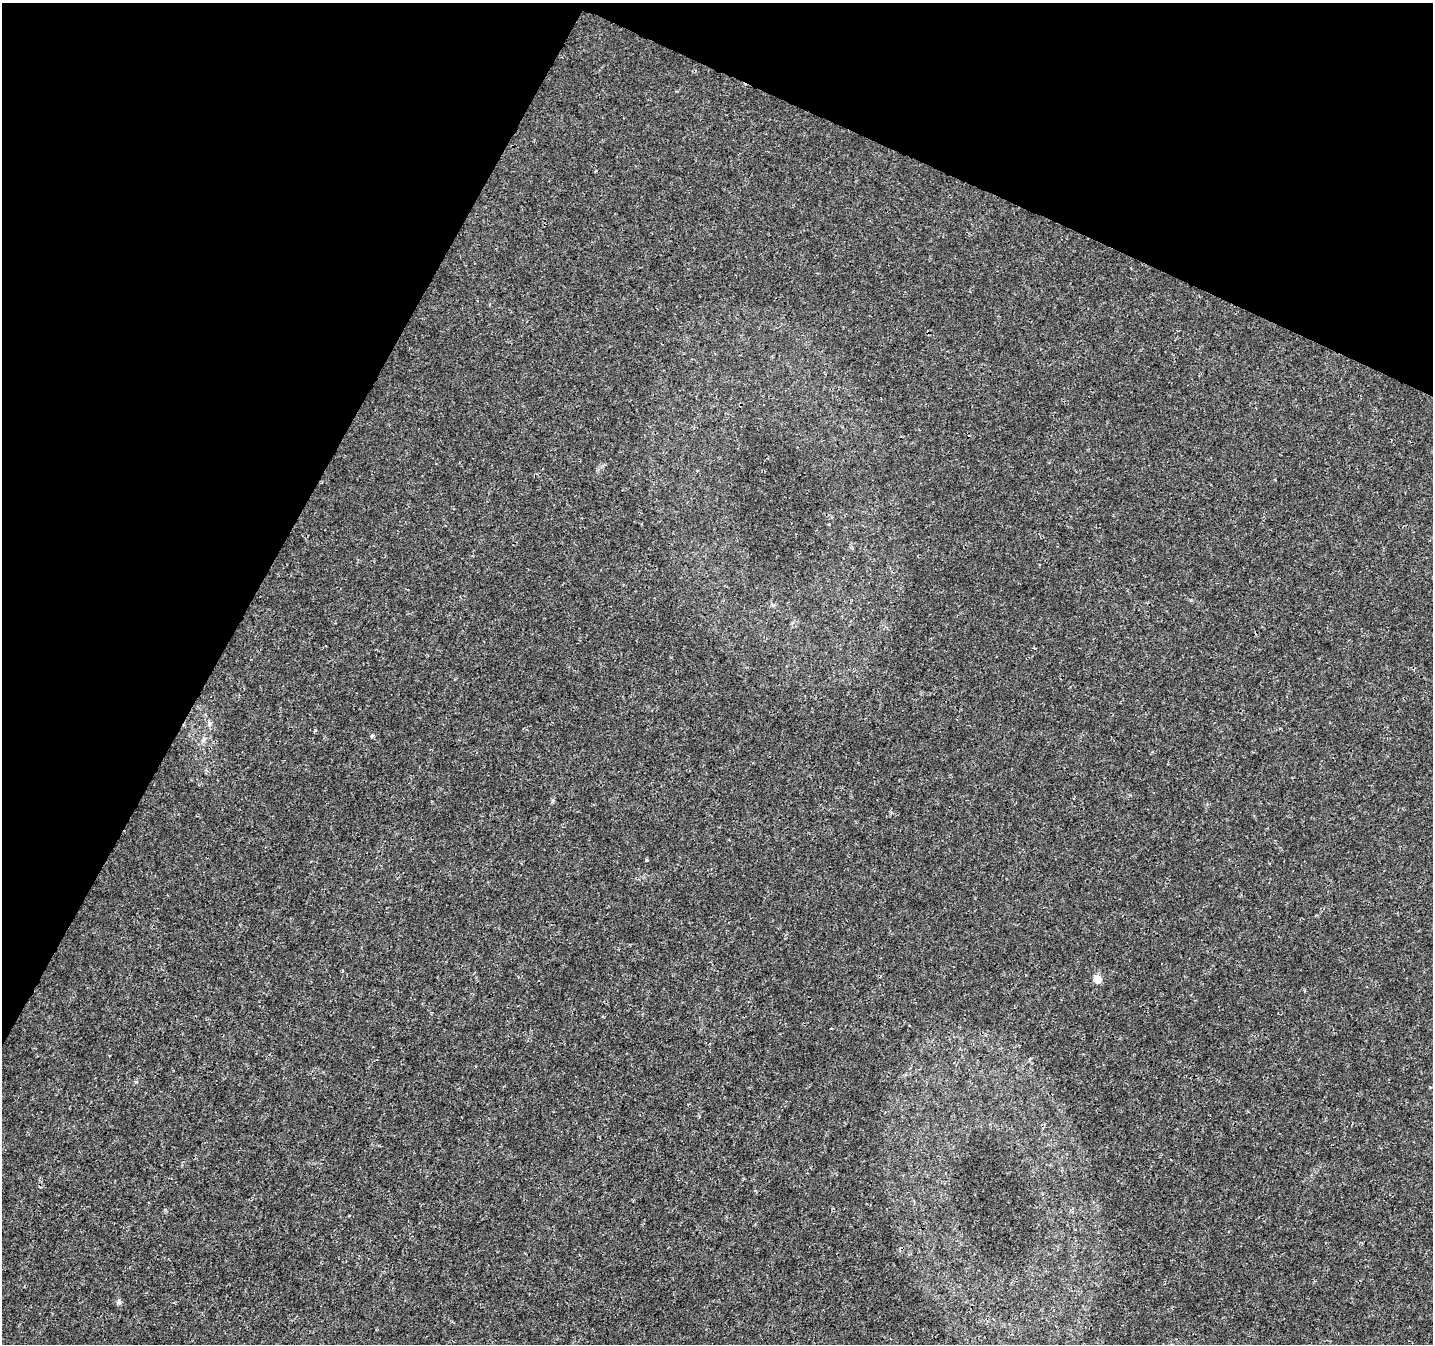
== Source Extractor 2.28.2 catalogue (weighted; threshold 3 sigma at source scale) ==
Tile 2 of 4 x 4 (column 2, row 1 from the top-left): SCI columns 1432-2862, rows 4226-5567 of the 5732 x 5835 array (HDU 1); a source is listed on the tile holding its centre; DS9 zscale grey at full resolution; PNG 1435 x 1346 px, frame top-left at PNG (2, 3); no overlay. Shown black and unused: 25% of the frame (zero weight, under 3 of 4 exposures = <1% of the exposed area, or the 3 px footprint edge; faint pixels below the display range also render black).
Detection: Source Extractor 2.28.2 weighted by HDU 2 'WHT'; one run over the whole footprint, this tile lists its part. Background 0.001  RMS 9.2e-04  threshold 0.00415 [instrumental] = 3 sigma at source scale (4.5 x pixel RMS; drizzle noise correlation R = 1.50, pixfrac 1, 0.0396/0.0396 arcsec/px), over >= 5 px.
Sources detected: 7; all 7 listed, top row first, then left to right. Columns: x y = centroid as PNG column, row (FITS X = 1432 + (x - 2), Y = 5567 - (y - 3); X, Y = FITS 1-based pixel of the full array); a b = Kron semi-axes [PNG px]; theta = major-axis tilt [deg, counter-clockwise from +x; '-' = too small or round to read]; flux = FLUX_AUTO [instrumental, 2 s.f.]
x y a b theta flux
773 605 6 5 - 0.16
210 723 9 4 -90 0.2
372 736 5 4 - 0.14
204 740 9 4 81 0.22
646 860 3 3 - 0.15
1097 979 11 9 -70 0.74
119 1302 6 5 - 0.19